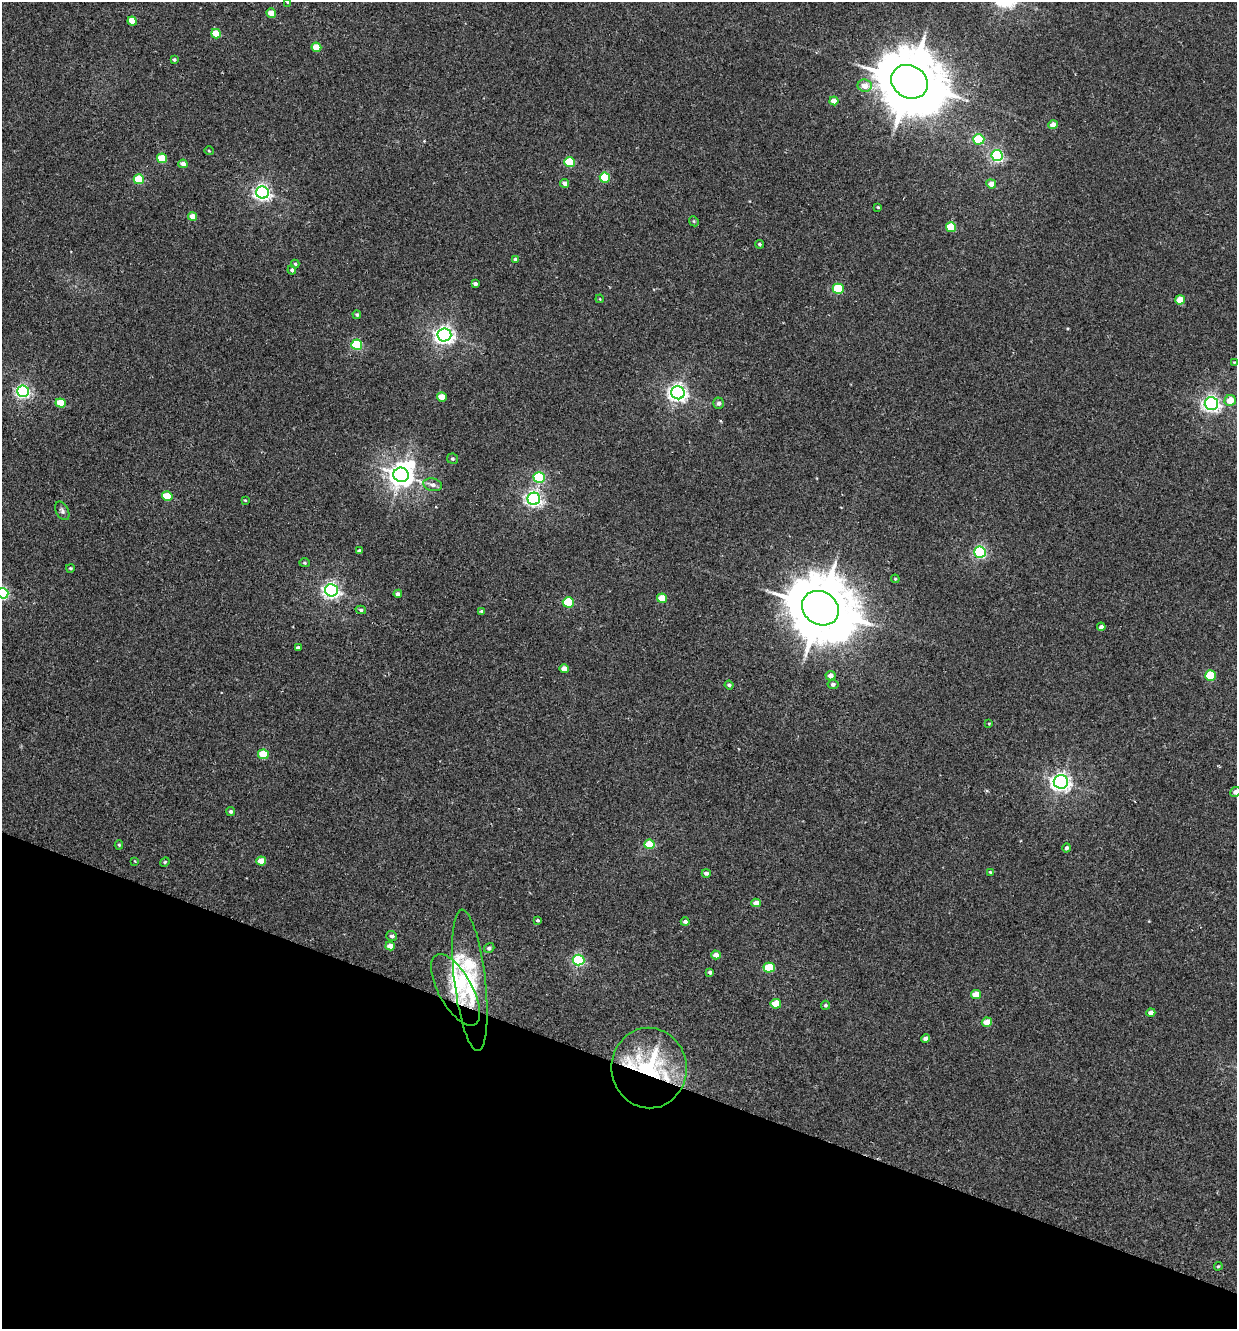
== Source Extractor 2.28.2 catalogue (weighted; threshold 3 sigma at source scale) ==
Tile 15 of 4 x 4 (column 3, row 4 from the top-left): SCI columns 2783-4017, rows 23-1349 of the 5438 x 5356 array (HDU 1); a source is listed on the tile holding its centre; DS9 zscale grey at full resolution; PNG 1239 x 1331 px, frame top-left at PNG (2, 2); each listed source drawn as its Kron ellipse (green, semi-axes under 4 px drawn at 4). Shown black and unused: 20% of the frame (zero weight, under 2 of 3 exposures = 3% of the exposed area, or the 3 px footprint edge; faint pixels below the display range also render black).
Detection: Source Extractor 2.28.2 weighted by HDU 2 'WHT'; one run over the whole footprint, this tile lists its part. Background 0.026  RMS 0.0068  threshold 0.0307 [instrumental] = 3 sigma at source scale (4.5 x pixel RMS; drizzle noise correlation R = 1.50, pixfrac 1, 0.05/0.05 arcsec/px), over >= 5 px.
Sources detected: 112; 1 inside a brighter object's white glare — neither listed nor drawn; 6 inside a brighter listed object's ellipse — not listed separately; the other 105 listed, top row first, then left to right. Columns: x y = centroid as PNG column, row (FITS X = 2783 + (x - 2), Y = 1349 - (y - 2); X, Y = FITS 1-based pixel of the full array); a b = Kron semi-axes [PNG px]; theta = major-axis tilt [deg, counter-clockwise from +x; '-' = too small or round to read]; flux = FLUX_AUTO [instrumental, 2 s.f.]
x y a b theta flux
287 2 3 3 - 0.63
271 13 5 4 - 12
132 21 5 4 - 12
216 34 5 4 - 14
316 47 5 4 - 13
174 59 4 3 - 1.1
909 82 19 16 -31 5600
865 86 7 6 - 6.6
834 101 4 4 - 6.6
1053 125 4 4 - 4.4
979 139 5 5 - 40
209 151 5 3 - 0.55
997 156 6 5 - 110
162 158 5 4 - 19
570 162 5 5 - 31
183 164 4 4 - 3.7
605 178 5 5 - 35
139 179 5 5 - 28
565 183 4 4 - 3
991 184 5 4 - 4.9
262 192 6 6 - 220
878 207 3 3 - 0.68
192 217 4 4 - 6.5
694 221 5 4 - 0.79
951 227 5 5 - 23
759 244 4 3 - 1.1
516 259 4 4 - 1.6
295 264 4 4 - 0.88
292 270 4 4 - 1.5
475 284 4 3 - 1.8
838 289 5 5 - 40
600 299 4 3 - 0.57
1180 300 5 4 - 10
357 315 4 4 - 1.1
444 335 7 6 - 300
357 345 5 5 - 51
1234 362 3 3 - 0.52
23 391 6 5 - 140
678 393 7 6 - 280
442 397 5 4 - 10
1230 400 6 5 - 11
61 403 5 4 - 14
719 403 5 5 - 2.1
1211 404 7 6 - 230
452 459 5 5 - 1.3
401 475 8 7 - 600
539 477 5 5 - 55
433 485 9 6 -12 2.7
167 496 5 5 - 18
534 499 6 6 - 210
245 500 3 3 - 0.59
62 511 10 6 -63 2
359 551 3 3 - 1.4
980 552 6 5 - 100
304 563 5 4 - 0.94
70 568 4 3 - 0.86
895 579 4 4 - 0.7
331 590 6 6 - 220
3 593 5 5 - 88
398 594 4 4 - 2.6
662 598 5 4 - 14
568 602 5 5 - 31
820 608 19 16 -33 5300
361 610 5 4 - 1.3
482 611 4 3 - 1
1101 627 4 4 - 2.4
298 648 4 3 - 1.6
564 669 4 4 - 5
1210 675 5 5 - 26
830 676 5 4 - 4.1
833 684 5 4 - 1.6
729 685 4 3 - 1.4
989 723 3 3 - 0.54
263 754 5 4 - 22
1061 782 7 6 - 300
1236 792 5 4 - 3.2
231 811 4 4 - 1.4
649 844 5 4 - 14
119 845 4 4 - 0.91
1067 848 4 4 - 1.7
135 861 4 3 - 0.56
261 861 5 4 - 10
165 862 5 4 - 0.8
990 872 4 4 - 0.75
706 873 4 3 - 1.7
756 903 5 4 - 5.4
538 920 3 3 - 0.9
685 922 4 4 - 1.9
392 936 5 5 - 1.8
390 946 5 4 - 6.6
489 948 5 4 - 1.4
716 955 5 4 - 3.9
579 960 6 5 - 85
769 968 5 5 - 27
710 972 4 3 - 1.5
470 980 71 15 -83 31
455 990 40 17 -61 20
976 995 5 4 - 10
776 1004 5 5 - 16
825 1005 4 4 - 1.2
1151 1013 4 4 - 3.2
987 1022 5 4 - 7.8
926 1038 4 4 - 3.3
649 1068 40 37 -84 80
1218 1266 4 3 - 0.7
Overlapping masked pixels (flux is a lower limit): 2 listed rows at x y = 455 990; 649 1068
Isophote crosses this tile's border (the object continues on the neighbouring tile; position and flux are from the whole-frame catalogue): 3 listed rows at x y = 287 2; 3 593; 1236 792